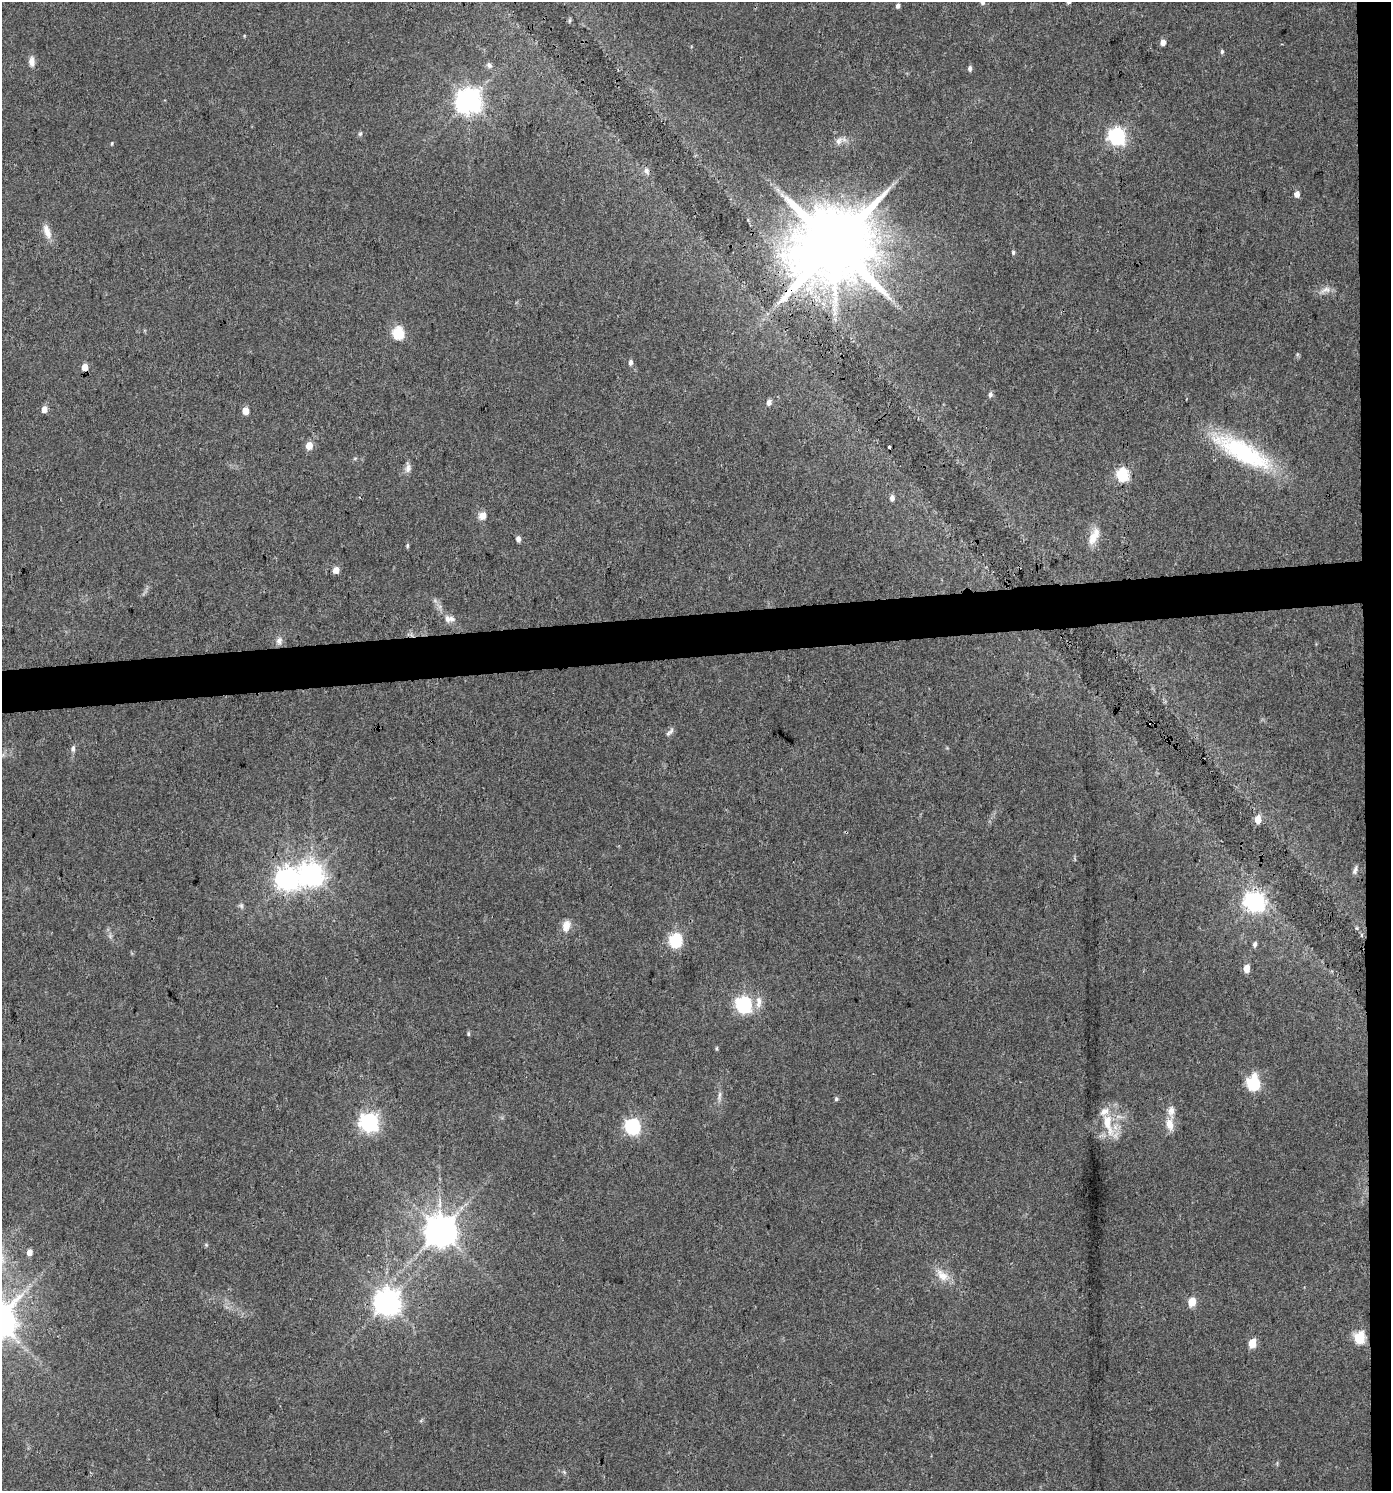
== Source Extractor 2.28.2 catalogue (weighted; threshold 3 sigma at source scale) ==
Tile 6 of 3 x 3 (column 3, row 2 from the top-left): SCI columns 2781-4169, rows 1490-2978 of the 4213 x 4467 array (HDU 1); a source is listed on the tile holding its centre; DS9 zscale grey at full resolution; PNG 1393 x 1493 px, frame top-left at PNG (2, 2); no overlay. Shown black and unused: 5% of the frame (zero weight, under 3 of 4 exposures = <1% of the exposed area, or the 3 px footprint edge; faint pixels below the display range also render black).
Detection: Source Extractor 2.28.2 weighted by HDU 2 'WHT'; one run over the whole footprint, this tile lists its part. Background 0.0407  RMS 0.0042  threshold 0.0189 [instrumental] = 3 sigma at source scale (4.5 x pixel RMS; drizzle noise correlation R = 1.50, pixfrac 1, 0.0396/0.0396 arcsec/px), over >= 5 px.
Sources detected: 75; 2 cosmic-ray / hot-pixel residue — not listed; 3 inside a brighter listed object's ellipse — not listed separately; the other 70 listed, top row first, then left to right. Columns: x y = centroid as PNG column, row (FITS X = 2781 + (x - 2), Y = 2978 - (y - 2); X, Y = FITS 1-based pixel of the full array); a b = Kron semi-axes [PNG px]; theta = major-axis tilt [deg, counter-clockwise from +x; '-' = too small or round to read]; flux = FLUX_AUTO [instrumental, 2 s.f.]
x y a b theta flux
983 2 6 5 - 1.1
898 6 5 4 - 1.3
1163 42 5 5 - 2.7
1222 51 6 4 89 0.79
32 62 12 7 -87 2.9
489 65 9 6 -46 1.3
970 68 6 4 -89 1.2
468 101 8 8 - 470
360 134 7 5 74 0.77
1117 136 7 6 - 150
839 141 12 8 55 2.4
112 143 5 3 - 0.43
646 171 10 8 -58 1.9
1297 194 5 4 - 2.9
782 195 8 5 -45 1.4
47 232 20 8 -69 4.1
834 245 21 19 64 6300
1013 252 5 5 - 0.76
1326 290 16 8 20 2.8
398 333 6 6 - 45
631 362 5 4 - 1.7
85 367 5 4 - 5.6
990 394 7 5 79 1.3
769 402 7 5 66 1.7
44 409 5 4 - 4.5
245 410 5 4 - 7.2
309 445 5 5 - 6.3
889 447 3 3 - 0.65
1242 452 79 23 -29 49
408 468 15 7 86 2.1
1122 474 6 5 - 51
892 498 6 5 - 1.9
483 515 8 7 - 3.9
1094 536 26 11 64 5.9
518 539 5 4 - 2.1
407 545 5 4 - 0.68
336 570 5 4 - 4.7
447 619 14 10 -42 3
279 641 10 8 69 2.2
670 732 14 5 46 1.3
73 749 8 6 87 1.3
1258 820 7 5 81 5.4
1355 870 12 5 72 1.4
312 875 9 8 - 320
287 879 8 8 - 320
1255 902 8 7 - 210
241 906 8 6 -69 0.97
566 926 15 10 74 4
675 940 6 6 - 61
1255 944 6 4 81 1.3
1246 968 6 5 - 5.5
759 1002 18 8 89 3.7
744 1005 7 6 - 110
468 1034 6 4 -87 0.63
716 1048 5 4 - 0.57
1253 1083 7 6 - 65
719 1096 15 5 84 1.7
836 1099 5 5 - 0.75
369 1122 7 7 - 200
1108 1123 33 11 -75 11
1170 1124 15 9 -78 4.8
632 1127 7 6 - 99
440 1231 9 9 - 880
30 1253 5 4 - 3.4
942 1275 22 12 -37 6.1
387 1302 8 8 - 480
1192 1302 6 5 - 12
1359 1338 6 5 - 36
1252 1343 6 5 - 14
564 1472 7 4 -45 0.72
Overlapping masked pixels (flux is a lower limit): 1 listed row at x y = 834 245
Isophote crosses this tile's border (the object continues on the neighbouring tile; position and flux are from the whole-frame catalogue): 1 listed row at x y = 983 2